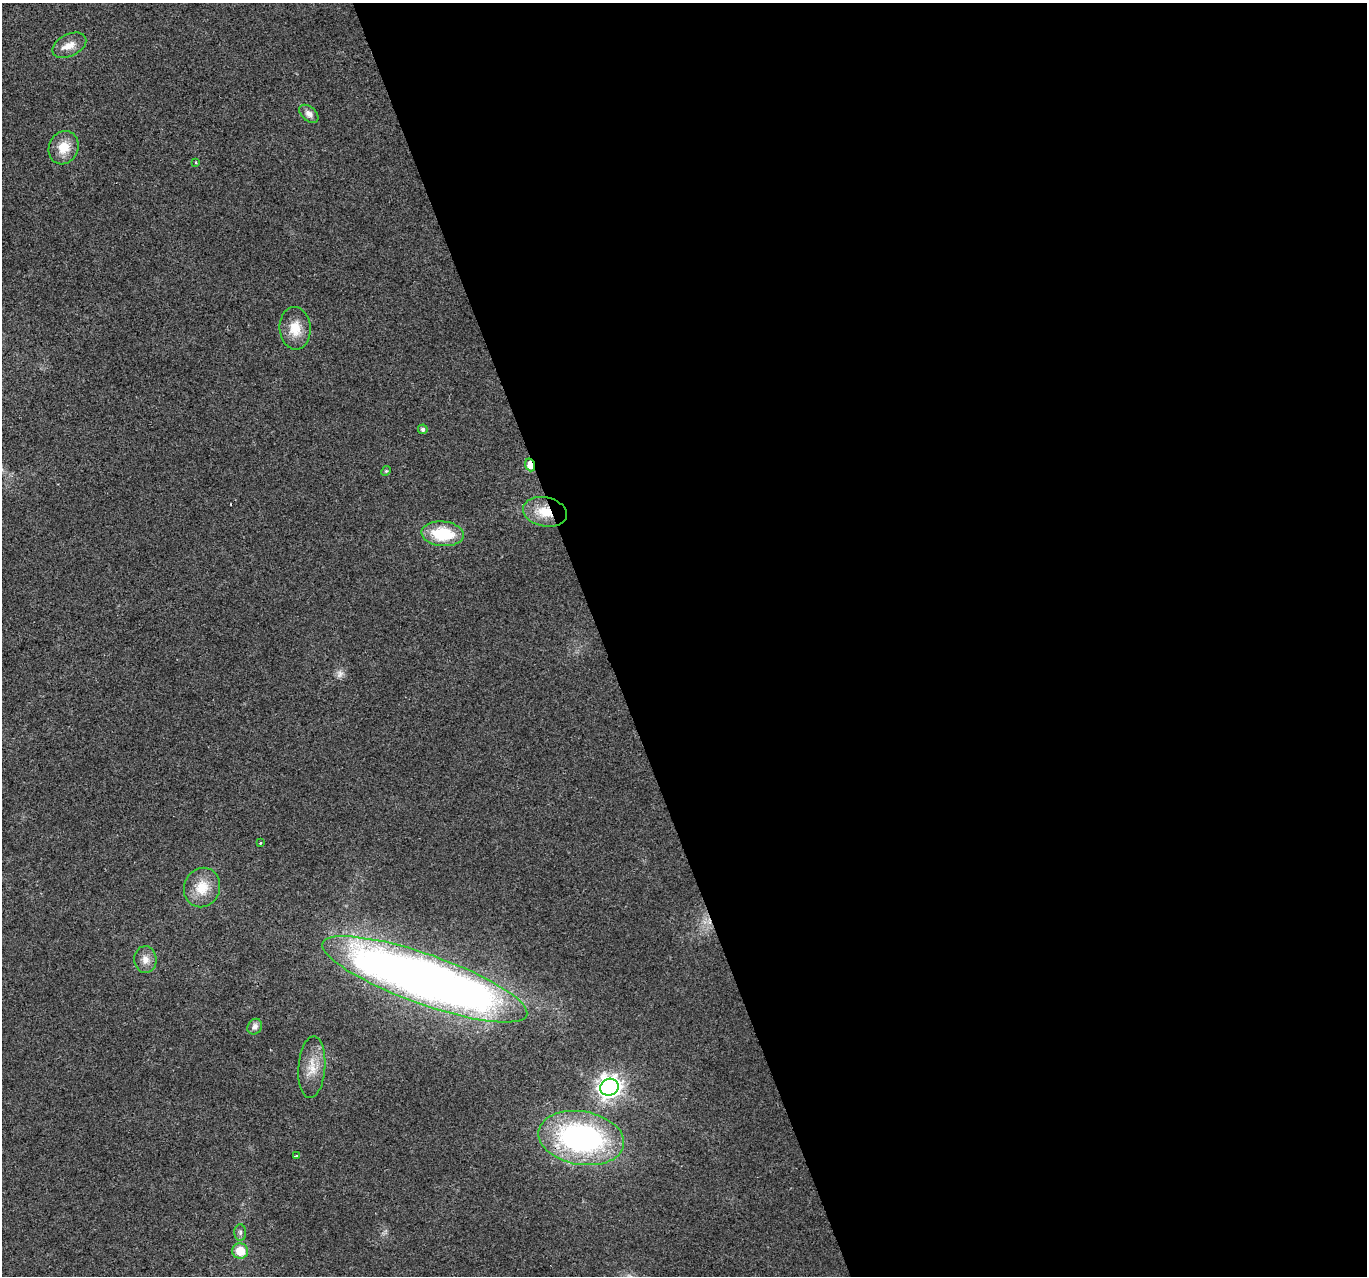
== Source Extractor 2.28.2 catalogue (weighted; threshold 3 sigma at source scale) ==
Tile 8 of 4 x 4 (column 4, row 2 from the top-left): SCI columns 4097-5461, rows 2675-3948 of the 5461 x 5294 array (HDU 1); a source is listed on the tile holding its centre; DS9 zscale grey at full resolution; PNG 1369 x 1278 px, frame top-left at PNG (2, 3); each listed source drawn as its Kron ellipse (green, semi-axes under 4 px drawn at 4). Shown black and unused: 56% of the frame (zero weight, under 2 of 3 exposures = <1% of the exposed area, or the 3 px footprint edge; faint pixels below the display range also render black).
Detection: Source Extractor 2.28.2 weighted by HDU 2 'WHT'; one run over the whole footprint, this tile lists its part. Background 0.0183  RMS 0.0061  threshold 0.0273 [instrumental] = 3 sigma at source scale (4.5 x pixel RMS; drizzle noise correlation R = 1.50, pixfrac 1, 0.0396/0.0396 arcsec/px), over >= 5 px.
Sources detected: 23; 1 too faint to see at this stretch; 1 cosmic-ray / hot-pixel residue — neither listed nor drawn; the other 21 listed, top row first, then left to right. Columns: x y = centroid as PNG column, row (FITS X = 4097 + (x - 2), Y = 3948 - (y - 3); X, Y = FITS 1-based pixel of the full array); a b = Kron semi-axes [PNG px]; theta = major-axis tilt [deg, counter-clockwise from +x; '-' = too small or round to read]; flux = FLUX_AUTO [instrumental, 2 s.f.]
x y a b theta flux
69 45 18 11 27 6.8
309 114 11 7 -40 3.4
64 148 17 14 64 11
195 162 4 3 - 0.54
295 328 21 15 -86 12
423 429 5 4 - 1.7
530 465 6 4 -71 17
386 471 5 4 - 0.71
545 512 22 14 -11 15
443 534 21 12 -5 27
260 843 4 2 - 0.41
202 887 20 18 68 14
145 960 13 11 -88 5.2
425 979 108 25 -20 680
255 1027 8 7 - 2.9
312 1067 31 13 86 12
609 1087 9 8 - 470
581 1138 43 26 -9 140
296 1156 4 2 - 1.2
240 1233 8 6 89 1.6
240 1251 8 7 - 12
Overlapping masked pixels (flux is a lower limit): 2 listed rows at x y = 530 465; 545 512